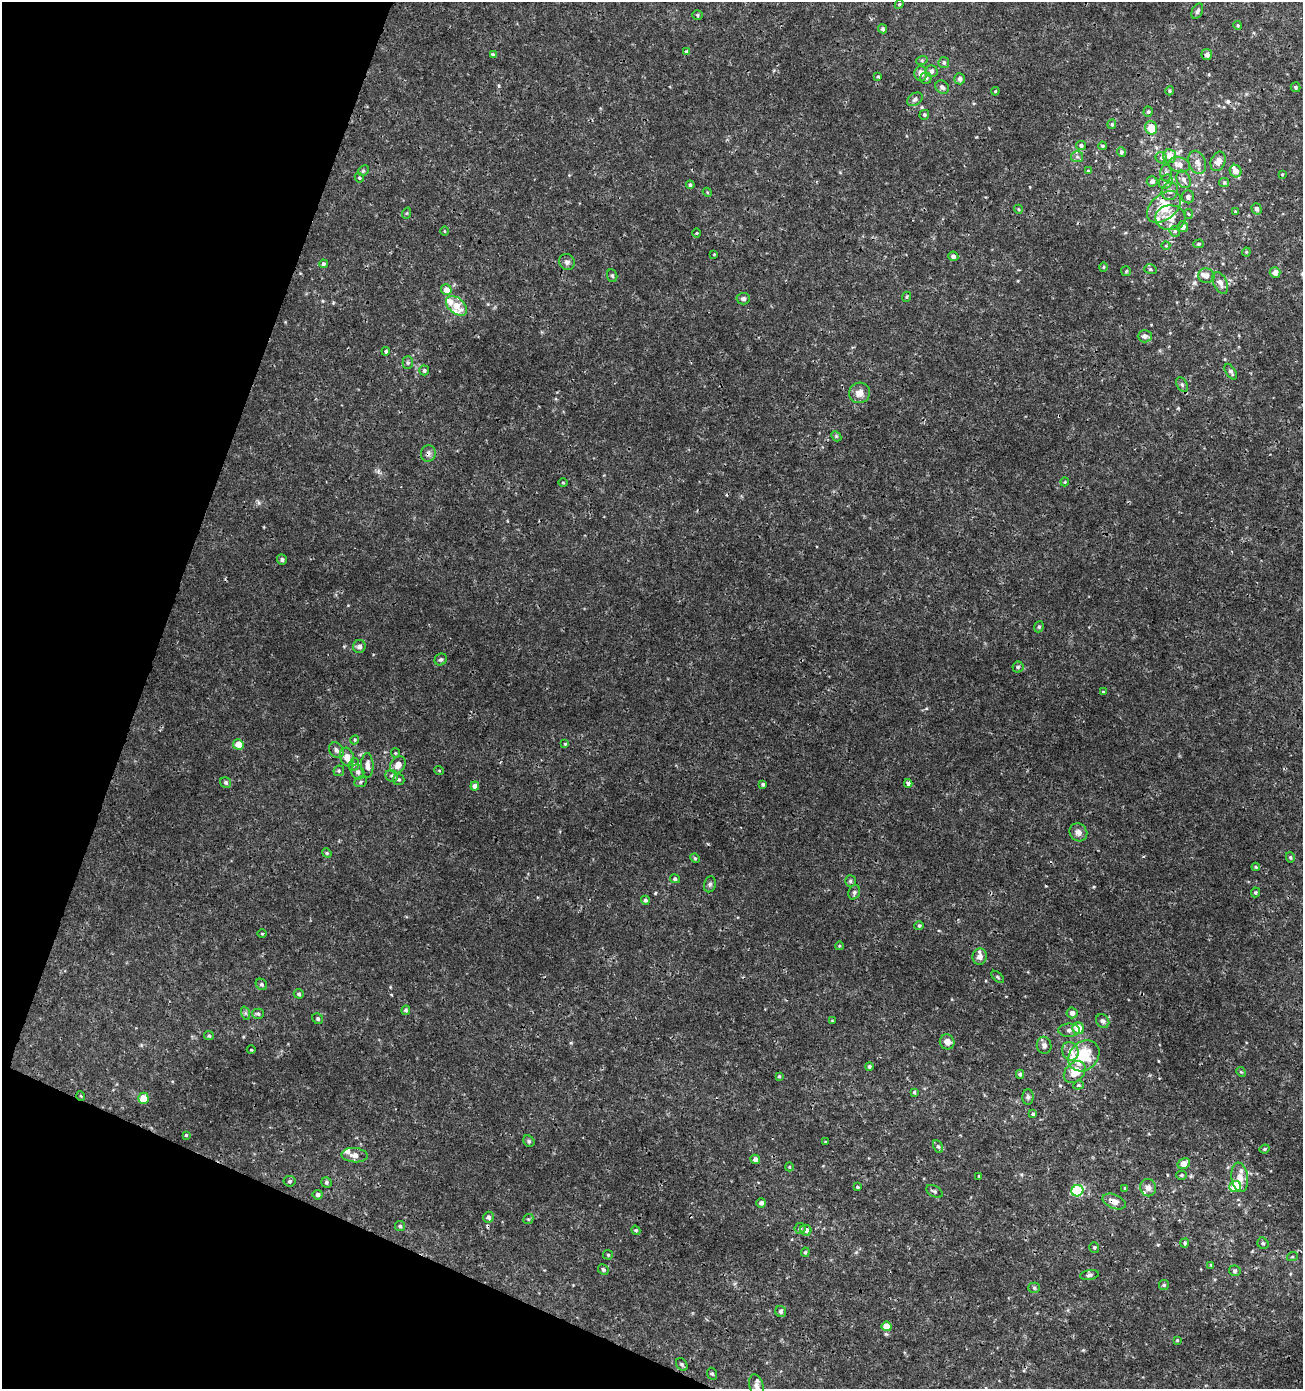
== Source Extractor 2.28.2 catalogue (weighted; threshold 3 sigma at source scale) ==
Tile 9 of 4 x 4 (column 1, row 3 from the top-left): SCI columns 276-1576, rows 1389-2775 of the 5691 x 5560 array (HDU 1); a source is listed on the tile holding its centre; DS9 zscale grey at full resolution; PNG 1305 x 1391 px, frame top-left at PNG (2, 2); each listed source drawn as its Kron ellipse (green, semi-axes under 4 px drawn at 4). Shown black and unused: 18% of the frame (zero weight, under 3 of 4 exposures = <1% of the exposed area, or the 3 px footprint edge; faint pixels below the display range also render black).
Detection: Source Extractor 2.28.2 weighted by HDU 2 'WHT'; one run over the whole footprint, this tile lists its part. Background 0.00201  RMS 0.001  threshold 0.00451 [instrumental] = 3 sigma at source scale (4.5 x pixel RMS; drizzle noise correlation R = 1.50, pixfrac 1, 0.0396/0.0396 arcsec/px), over >= 5 px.
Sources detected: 219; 4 cosmic-ray / hot-pixel residue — neither listed nor drawn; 12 inside a brighter listed object's ellipse — not listed separately; the other 203 listed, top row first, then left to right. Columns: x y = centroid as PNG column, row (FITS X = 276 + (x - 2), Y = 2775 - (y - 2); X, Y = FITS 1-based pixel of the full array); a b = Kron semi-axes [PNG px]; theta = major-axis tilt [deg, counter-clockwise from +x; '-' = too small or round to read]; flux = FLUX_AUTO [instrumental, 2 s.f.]
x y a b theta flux
899 4 5 4 - 0.12
1197 11 8 5 64 0.26
697 15 5 4 - 0.14
1238 25 4 4 - 0.12
883 29 4 4 - 0.19
687 52 4 4 - 0.45
1207 54 5 5 - 0.46
493 55 4 3 - 0.33
922 60 6 4 18 0.11
944 62 5 5 - 0.21
931 71 6 5 - 0.42
921 73 7 6 - 0.7
878 77 4 3 - 0.1
926 78 5 5 - 0.22
960 79 5 5 - 0.3
942 87 7 6 - 0.37
1295 87 5 4 - 0.18
995 91 4 3 - 0.097
1170 91 4 4 - 0.13
915 99 8 6 32 0.29
1148 112 5 4 - 0.15
924 115 5 4 - 0.17
1112 124 5 4 - 0.17
1151 128 7 6 - 1.6
1081 145 5 4 - 0.23
1102 146 4 3 - 0.13
1121 152 5 4 - 0.23
1169 156 7 6 - 0.95
1077 157 6 5 - 0.23
1161 158 6 5 - 0.19
1218 161 10 7 68 0.75
1197 162 12 8 -67 0.68
1179 165 11 7 -14 0.76
363 171 6 4 44 0.14
1088 171 4 3 - 0.087
1236 171 6 5 - 0.77
1166 173 8 5 89 0.27
1282 174 4 2 - 0.075
359 178 5 4 - 0.13
1184 179 9 6 -65 0.47
1152 181 5 5 - 0.37
1166 182 8 6 47 0.32
1224 182 5 4 - 0.15
690 185 4 4 - 0.16
1170 191 9 8 - 0.5
707 192 5 3 - 0.096
1188 197 6 6 - 0.26
1164 207 19 12 40 2.4
1018 209 4 3 - 0.091
1257 209 5 5 - 0.34
1235 211 4 3 - 0.1
407 213 6 3 71 0.1
1188 214 5 3 - 0.098
1170 218 15 12 0 1.2
1183 227 5 5 - 0.51
444 231 5 3 - 0.084
1175 231 5 5 - 0.17
697 233 4 3 - 0.085
1198 244 5 4 - 0.14
1166 246 4 3 - 0.081
1246 252 4 4 - 0.11
714 254 3 2 - 0.07
953 256 5 5 - 0.3
567 262 8 7 - 0.33
323 264 4 4 - 0.2
1103 267 4 4 - 0.11
1150 269 6 5 - 0.18
1126 271 5 5 - 0.12
1275 273 5 5 - 0.76
612 276 6 5 - 0.16
1206 276 8 7 - 0.38
1220 283 12 6 -63 0.54
446 290 5 5 - 0.82
906 297 5 3 - 0.1
743 299 7 5 3 0.27
456 306 12 7 -41 1.5
1145 336 7 6 - 0.37
386 351 4 3 - 0.25
408 363 6 5 - 0.18
424 370 5 5 - 0.19
1231 372 9 4 -58 0.28
1182 384 8 5 -64 0.21
860 393 11 10 - 0.79
836 436 6 4 -46 0.14
428 453 8 7 - 0.32
1065 482 4 4 - 0.087
563 483 4 3 - 0.09
282 559 5 5 - 0.23
1039 627 6 4 68 0.14
359 647 6 6 - 0.44
441 659 6 5 - 0.19
1018 667 5 5 - 0.18
1103 692 4 4 - 0.091
355 740 5 4 - 0.12
565 744 4 4 - 0.11
238 745 5 5 - 1.3
336 750 8 6 -50 0.38
395 753 5 4 - 0.11
347 757 9 7 -72 0.84
354 765 6 5 - 0.19
367 765 12 6 -90 0.58
398 765 9 7 59 0.83
439 770 5 3 - 0.078
339 771 5 5 - 0.17
358 772 8 6 -64 0.3
392 776 6 5 - 0.22
399 779 6 5 - 0.19
226 782 6 5 - 0.21
361 782 6 5 - 0.17
908 783 4 4 - 0.52
763 784 4 3 - 0.16
475 786 4 4 - 0.4
1078 832 9 8 - 0.52
327 853 5 4 - 0.13
1290 857 5 4 - 0.15
695 858 5 4 - 0.12
1256 867 4 4 - 0.11
675 879 5 4 - 0.21
850 881 6 5 - 0.17
710 884 8 6 73 0.22
854 892 7 5 69 0.23
1255 892 5 4 - 0.14
645 900 4 4 - 0.2
919 926 4 4 - 0.12
262 934 5 3 - 0.1
839 946 4 3 - 0.083
980 957 8 7 - 0.61
998 977 8 3 -43 0.13
261 984 6 5 - 0.2
299 994 5 4 - 0.21
406 1010 4 4 - 0.21
245 1013 7 4 -71 0.18
1072 1013 5 5 - 0.52
258 1014 6 5 - 0.2
318 1019 6 5 - 0.19
832 1021 3 3 - 0.082
1103 1021 7 6 - 0.28
1078 1028 6 5 - 1.9
1069 1030 11 6 -1 0.43
209 1036 5 4 - 0.13
947 1042 8 7 - 0.7
1044 1045 8 7 - 0.34
251 1050 4 3 - 0.097
1070 1051 9 8 - 0.78
1084 1056 17 14 45 4
869 1066 4 4 - 0.14
1075 1072 12 9 45 1.8
1241 1072 5 4 - 0.11
1020 1074 4 4 - 0.19
779 1076 4 4 - 0.13
1078 1085 5 4 - 0.15
914 1092 4 4 - 0.13
81 1096 5 3 - 0.079
1028 1097 8 5 89 0.21
143 1098 5 5 - 1.6
1033 1114 4 3 - 0.15
186 1135 3 3 - 0.099
529 1141 6 5 - 0.17
825 1141 4 2 - 0.079
938 1146 6 4 -61 0.19
1265 1149 5 3 - 0.13
354 1155 13 7 -4 0.62
755 1159 5 4 - 0.39
1184 1164 6 5 - 1.1
789 1167 4 4 - 0.098
1181 1175 5 4 - 0.16
979 1176 3 3 - 0.083
1240 1177 15 8 -82 1
290 1181 6 5 - 0.19
326 1182 5 5 - 0.19
857 1187 4 3 - 0.11
1235 1187 6 5 - 3.1
1125 1188 4 3 - 0.096
1148 1188 9 8 - 0.5
934 1191 9 5 -29 0.23
1077 1191 6 5 - 7.7
318 1195 5 5 - 0.32
1114 1202 12 7 -23 0.8
761 1203 5 4 - 0.31
488 1217 5 5 - 0.33
528 1219 5 5 - 0.14
400 1226 5 5 - 0.17
800 1228 5 5 - 0.25
636 1230 5 4 - 0.14
806 1230 5 5 - 0.57
1185 1243 4 4 - 0.14
1263 1243 6 5 - 0.21
1094 1247 5 5 - 0.15
805 1252 5 4 - 0.14
608 1255 5 4 - 0.12
1292 1257 5 3 - 0.096
1211 1265 4 3 - 0.085
603 1269 5 5 - 0.17
1235 1271 6 5 - 0.2
1089 1275 9 4 10 0.23
1164 1285 5 4 - 0.13
1034 1288 5 5 - 0.15
781 1311 6 5 - 0.21
887 1326 5 5 - 1.4
1177 1340 4 3 - 0.094
682 1364 7 5 -51 0.2
712 1374 6 5 - 0.15
756 1386 12 7 -72 0.51
Overlapping masked pixels (flux is a lower limit): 4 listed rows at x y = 428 453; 1240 1177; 1235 1187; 1114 1202
Isophote crosses this tile's border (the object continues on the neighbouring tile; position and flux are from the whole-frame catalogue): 1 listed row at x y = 756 1386